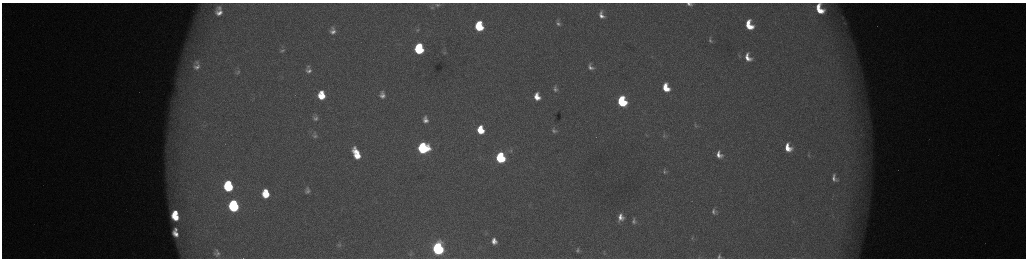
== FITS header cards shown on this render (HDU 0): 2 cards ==
NAXIS1  =                 2048 /fastest changing axis
NAXIS2  =                  512 /next to fastest changing axis

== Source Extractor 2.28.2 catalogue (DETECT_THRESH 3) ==
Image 2048 x 512 px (HDU 0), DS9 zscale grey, zoomed out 1/2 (1 PNG px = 2 x 2 image px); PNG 1028 x 260 px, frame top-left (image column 1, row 511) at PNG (2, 3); no overlay
Background 173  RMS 2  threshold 5.86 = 3 sigma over >= 5 px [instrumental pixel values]
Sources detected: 75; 5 cannot appear on this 1/2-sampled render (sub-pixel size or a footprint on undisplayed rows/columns) and are not listed; the other 70 listed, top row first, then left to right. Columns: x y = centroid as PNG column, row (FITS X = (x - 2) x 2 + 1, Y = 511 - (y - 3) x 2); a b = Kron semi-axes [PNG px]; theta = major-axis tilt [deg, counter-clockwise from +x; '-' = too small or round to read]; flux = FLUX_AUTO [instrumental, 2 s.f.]
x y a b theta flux
689 4 5 3 - 1300
437 5 7 4 5 830
219 8 8 7 - 1800
432 8 5 4 - 560
819 9 9 6 -64 9800
219 13 10 8 -23 3800
601 15 10 6 -72 3100
558 23 11 7 -70 2000
844 23 5 4 - 680
749 25 10 7 -67 12000
479 26 8 6 -79 23000
417 30 6 4 18 600
333 31 12 9 -88 3800
710 40 9 5 -70 1300
419 47 6 3 -89 11000
187 48 8 3 -77 1300
282 50 9 5 17 1400
419 50 7 6 - 31000
444 53 4 4 - 400
739 56 7 3 -62 650
748 57 11 8 -64 5300
196 65 19 13 89 8900
309 67 8 6 -9 1300
590 67 10 7 -69 2500
309 71 9 7 0 2400
238 72 8 4 32 970
666 88 8 6 -67 10000
555 89 11 8 -71 2500
382 93 6 4 -48 750
321 95 7 6 - 10000
382 96 5 5 - 1900
537 97 8 6 -74 5900
622 101 8 6 -70 42000
316 118 5 4 - 1200
425 120 7 6 - 2600
695 125 7 4 -70 710
480 130 7 5 -77 12000
554 130 7 5 -70 1200
646 135 5 2 - 380
315 136 6 5 - 920
664 136 8 7 - 1600
788 147 8 6 -66 6900
423 148 7 7 - 60000
511 151 6 4 -78 680
356 154 11 6 -66 11000
719 155 8 6 -66 3300
808 155 6 3 -90 530
500 158 7 6 - 51000
665 171 9 7 -82 1400
834 178 9 6 -70 2200
228 186 8 7 - 36000
307 191 6 4 84 1300
266 194 7 6 - 11000
234 206 8 6 -82 62000
714 211 9 6 -78 1900
176 213 4 3 - 3900
175 217 7 5 -43 10000
621 217 9 7 85 4000
634 221 9 7 -76 2100
176 229 4 2 - 940
175 234 7 4 -55 3400
692 238 8 4 78 970
494 241 7 5 -73 3100
339 244 7 4 85 830
438 248 7 6 - 130000
578 250 5 3 - 880
217 253 9 6 -85 1700
604 253 3 3 - 270
410 254 6 3 85 520
719 256 6 4 81 940
At the frame edge (FLAGS 8, measured only in part): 3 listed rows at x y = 689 4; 819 9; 719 256
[5 sub-pixel or undisplayed-footprint detections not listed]